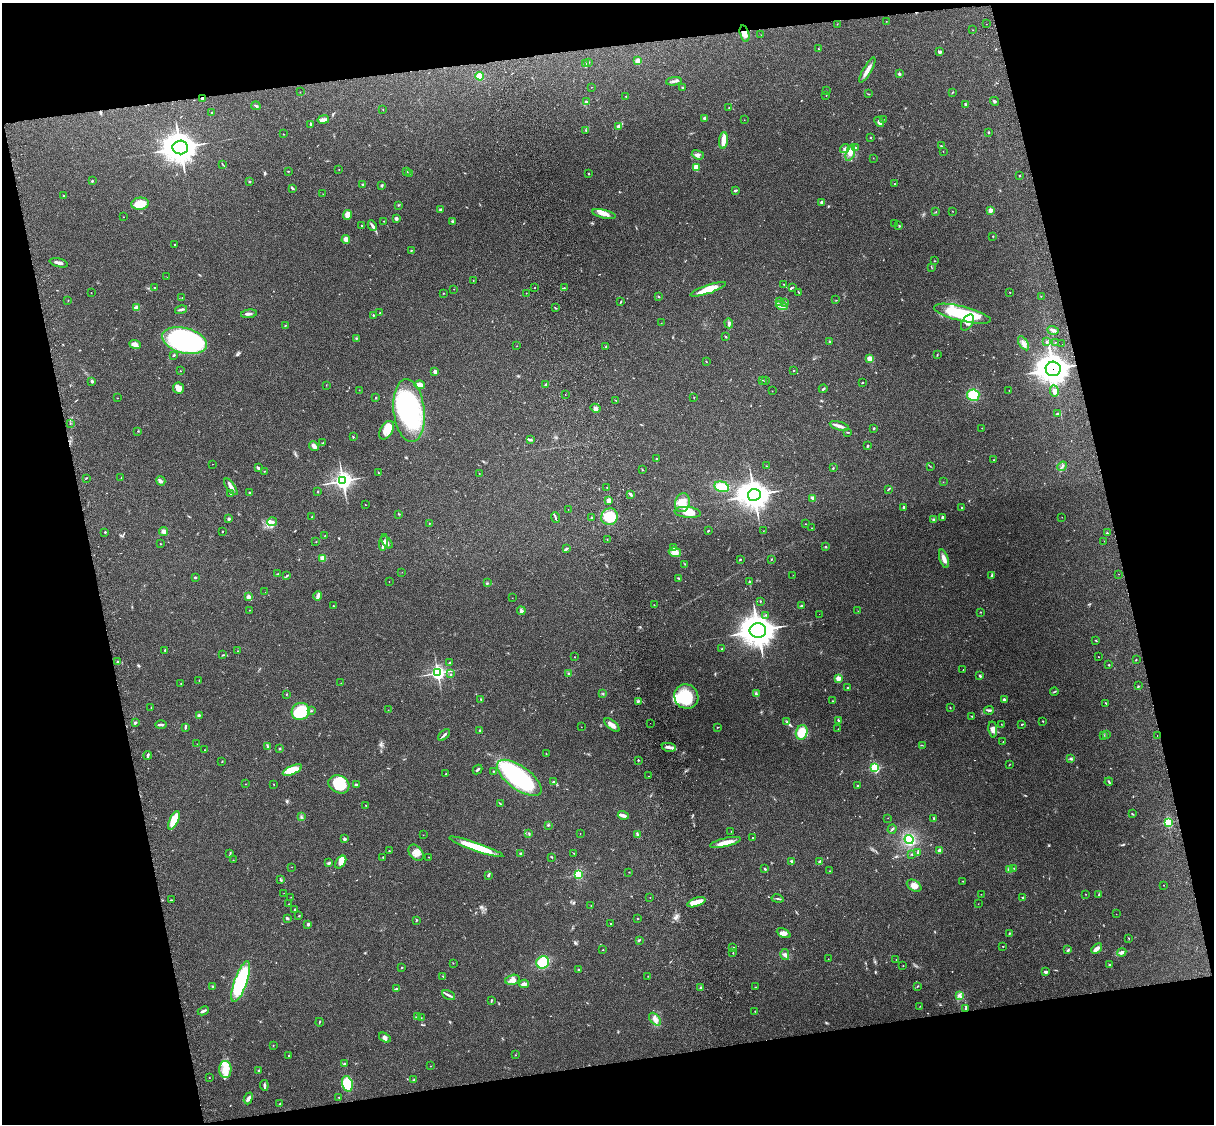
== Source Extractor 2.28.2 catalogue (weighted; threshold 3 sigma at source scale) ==
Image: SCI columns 119-4965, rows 165-4649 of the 5086 x 4927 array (HDU 1 of 3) = the unmasked area's bounding box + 8 px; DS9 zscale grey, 4 x 4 block average (1 PNG px = mean of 4 x 4 image px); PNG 1216 x 1126 px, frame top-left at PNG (2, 3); each listed source drawn as its Kron ellipse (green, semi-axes under 4 px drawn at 4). Shown black and unused: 25% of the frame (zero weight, under 3 of 4 exposures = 6% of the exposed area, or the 3 px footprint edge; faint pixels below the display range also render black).
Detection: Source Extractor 2.28.2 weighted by HDU 2 'WHT'. Background 0.203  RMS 0.0081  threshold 0.0365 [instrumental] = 3 sigma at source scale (4.5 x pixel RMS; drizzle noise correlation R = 1.50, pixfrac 1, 0.05/0.05 arcsec/px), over >= 5 px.
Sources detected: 526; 1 too faint to see at this stretch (4 x 4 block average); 1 inside a brighter object's white glare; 3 cosmic-ray / hot-pixel residue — neither listed nor drawn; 6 coinciding with a brighter row at this scale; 26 inside a brighter listed object's ellipse — not listed separately; the other 489 listed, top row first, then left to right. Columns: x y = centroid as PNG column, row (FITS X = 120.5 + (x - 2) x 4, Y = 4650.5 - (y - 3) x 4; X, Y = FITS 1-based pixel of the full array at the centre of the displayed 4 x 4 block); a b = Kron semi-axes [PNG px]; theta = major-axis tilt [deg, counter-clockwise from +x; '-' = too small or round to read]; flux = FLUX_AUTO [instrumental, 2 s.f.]
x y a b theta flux
886 21 2 2 - 1.1
837 24 2 2 - 1.6
986 24 2 2 - 0.81
973 30 2 2 - 0.76
744 34 8 4 -75 26
761 35 2 2 - 0.86
818 49 2 2 - 4.5
940 52 2 2 - 16
638 61 2 2 - 150
585 63 2 2 - 3.6
588 63 2 2 - 1.9
867 70 14 3 60 37
899 74 2 2 - 28
480 76 4 4 - 33
674 81 8 2 6 11
591 87 2 2 - 1.6
682 87 2 2 - 3.7
826 91 2 2 - 0.82
300 92 2 2 - 0.99
952 92 2 2 - 2.3
868 94 4 2 - 2.3
826 95 2 2 - 1.3
626 96 2 2 - 1.9
202 99 2 2 - 22
994 101 4 2 - 6.2
586 102 2 2 - 21
965 104 3 2 - 6.3
256 106 5 2 - 7.4
729 108 2 2 - 2.3
383 109 2 2 - 1.9
212 112 2 2 - 2.4
705 118 2 2 - 41
883 119 2 2 - 1.1
323 120 6 3 10 13
744 120 2 2 - 0.78
879 122 6 4 -51 17
311 124 3 2 - 4.6
618 126 2 2 - 27
586 131 2 2 - 1.7
988 132 3 2 - 3
283 134 2 2 - 1.9
871 137 2 2 - 2.4
724 140 8 3 86 45
941 146 3 2 - 3
180 147 8 7 - 5900
855 148 2 2 - 5
845 149 5 2 - 6.5
943 151 2 2 - 0.99
850 153 9 4 74 29
698 155 6 3 -20 14
873 158 2 2 - 0.84
223 165 2 2 - 1.4
696 167 4 3 - 38
339 170 2 2 - 1.5
288 171 2 2 - 2.1
407 171 2 2 - 2.1
409 173 2 2 - 1.4
588 174 2 2 - 2.5
1019 176 2 2 - 2.8
92 181 2 2 - 5.1
250 182 2 2 - 2.9
894 184 2 2 - 1.9
363 185 3 2 - 4.5
382 185 2 2 - 7.4
292 188 4 2 - 5.6
735 190 4 2 - 6
323 194 2 2 - 0.91
64 196 2 2 - 4.2
821 202 3 2 - 7.1
140 204 8 6 7 81
398 205 3 2 - 2.8
440 210 4 3 - 7.1
990 210 2 2 - 95
952 211 2 2 - 1.5
936 212 2 2 - 1.2
604 214 12 4 -13 35
347 215 5 3 - 36
123 217 2 2 - 0.9
396 218 2 2 - 55
384 221 2 2 - 1.2
453 221 3 3 - 8.1
894 224 2 2 - 0.98
361 225 2 2 - 2.6
372 225 5 2 - 8.8
899 226 3 2 - 3.4
993 236 2 2 - 3.3
346 239 4 3 - 29
175 245 2 2 - 2.1
411 250 2 2 - 6.6
935 261 2 2 - 2.8
59 263 9 2 -14 20
931 267 2 2 - 1.7
167 277 2 2 - 1
473 280 2 2 - 1.7
784 284 2 2 - 1.3
154 287 2 2 - 3.8
792 287 3 2 - 3.2
534 288 2 2 - 1.6
564 288 2 2 - 1.7
454 289 2 2 - 1.1
708 289 18 4 19 110
798 292 4 2 - 2.5
1010 292 2 2 - 4.7
91 293 2 2 - 1.1
443 293 2 2 - 2.4
526 293 2 2 - 2.1
658 296 2 2 - 2.7
1041 296 2 2 - 1.2
182 298 2 2 - 1.4
836 300 2 2 - 1.5
68 301 2 2 - 1.5
779 301 3 2 - 4.1
621 302 3 2 - 3.5
785 302 2 2 - 3
782 306 6 3 -16 18
136 308 2 2 - 98
556 308 3 2 - 3.1
181 310 6 2 14 8.3
380 313 2 2 - 3.4
249 314 8 2 7 13
962 314 29 7 -14 350
373 315 2 2 - 11
661 323 2 2 - 1
729 323 5 3 - 12
967 323 9 5 56 25
285 325 2 2 - 2.8
1053 330 6 3 -15 16
725 337 2 2 - 3.8
356 338 3 2 - 4.4
184 341 23 12 -15 1100
830 342 4 2 - 4.3
1046 342 3 2 - 4.1
1055 342 2 2 - 1.1
1023 343 8 3 -56 16
135 344 6 4 -19 26
1062 344 2 2 - 1.2
517 346 2 2 - 1.3
605 347 2 2 - 3.9
174 355 3 2 - 4.9
937 355 2 2 - 2.6
870 359 2 2 - 120
706 362 2 2 - 2
1053 369 7 7 - 4500
794 370 2 2 - 4.5
181 371 2 2 - 1.8
435 371 2 2 - 57
762 380 2 2 - 2
92 381 2 2 - 10
765 381 2 2 - 1.2
863 383 2 2 - 3.4
546 384 3 2 - 4.7
326 385 2 2 - 1.2
420 385 5 3 - 43
179 388 6 5 - 29
823 389 4 2 - 5.2
359 390 2 2 - 1
1009 390 2 2 - 1.5
772 391 2 2 - 1.4
1054 391 6 4 -86 16
565 395 2 2 - 2.6
973 395 6 6 - 120
694 397 2 2 - 2.2
117 398 2 2 - 2.2
376 398 2 2 - 4.1
616 400 2 2 - 1.3
596 408 5 4 - 15
409 411 31 15 -84 600
1058 414 4 2 - 6.3
70 423 2 2 - 1.5
839 426 10 3 -16 23
874 428 2 2 - 5.4
982 428 2 2 - 0.9
387 430 10 6 59 46
138 431 2 2 - 2.4
847 432 3 2 - 2.9
353 437 2 2 - 6.5
530 440 4 2 - 8.9
323 443 2 2 - 2.2
314 446 5 4 - 16
867 446 2 2 - 5.8
656 459 2 2 - 3
994 460 2 2 - 1.4
212 464 2 2 - 1.3
766 466 2 2 - 1.6
930 466 2 2 - 1.7
1062 466 5 2 - 5.1
258 468 3 2 - 8.4
833 468 2 2 - 2.6
642 470 2 2 - 1.5
264 471 2 2 - 2.6
379 473 4 2 - 2.9
479 473 2 2 - 1.4
86 478 3 2 - 3.1
121 478 3 2 - 1.7
161 481 5 3 - 9.1
343 481 4 3 - 2100
943 482 2 2 - 1.2
231 487 9 3 -54 20
722 487 7 5 -15 89
607 488 2 2 - 1.9
888 489 4 2 - 4.1
318 491 2 2 - 2.1
250 493 3 2 - 4.2
230 494 3 2 - 1.7
630 494 4 2 - 10
754 495 6 6 - 5100
812 498 3 2 - 4
609 501 2 2 - 110
682 503 9 7 75 62
365 504 2 2 - 1.2
904 507 2 2 - 29
961 508 2 2 - 2.3
568 510 2 2 - 0.88
688 512 13 5 -6 61
398 514 2 2 - 2.6
312 517 3 2 - 4.2
591 517 2 2 - 13
610 517 9 8 - 110
942 517 3 2 - 7.8
1062 517 2 2 - 0.69
555 518 5 2 - 5.8
229 519 2 2 - 24
934 520 3 3 - 6.2
272 522 5 3 - 14
429 523 2 2 - 2
805 524 2 2 - 1.4
812 528 2 2 - 1
164 531 4 3 - 21
222 531 2 2 - 4.1
708 531 2 2 - 3.3
763 531 2 2 - 1.5
105 532 2 2 - 12
1107 533 2 2 - 9
325 535 2 2 - 1.5
607 539 2 2 - 1.8
1104 541 2 2 - 1.2
316 542 2 2 - 1.2
383 542 8 3 81 16
387 542 7 2 -50 11
160 543 2 2 - 1.5
826 547 2 2 - 6.2
673 548 3 2 - 8.7
566 549 3 2 - 5.3
675 552 6 4 -17 34
323 558 2 2 - 170
740 559 2 2 - 5
771 559 3 2 - 2.1
944 559 9 3 -72 30
685 564 2 2 - 1.5
402 572 2 2 - 1.1
278 574 3 2 - 3.8
1119 574 2 2 - 1.6
793 575 2 2 - 0.96
992 575 4 2 - 6.1
287 576 4 2 - 4.5
195 577 2 2 - 13
679 578 3 2 - 4.8
389 582 2 2 - 1
750 582 2 2 - 3.5
487 583 2 2 - 3
265 592 2 2 - 0.77
318 596 5 2 - 21
248 597 2 2 - 76
512 598 2 2 - 0.98
760 601 2 2 - 2.8
654 605 2 2 - 1.6
802 605 3 2 - 5.2
333 606 2 2 - 3.4
249 610 2 2 - 1.5
521 611 4 3 - 11
858 611 2 2 - 1.1
981 612 2 2 - 1.3
819 614 2 2 - 0.6
766 615 2 2 - 4
758 630 8 7 - 7000
1096 641 3 2 - 2.5
722 649 2 2 - 2.7
165 650 3 2 - 4.1
238 651 2 2 - 1.7
223 655 2 2 - 3.5
574 657 2 2 - 1.2
1098 657 2 2 - 2.2
1136 660 2 2 - 2.3
117 662 2 2 - 7.2
450 663 3 2 - 5.5
1108 665 2 2 - 1.6
963 669 2 2 - 0.95
438 673 3 3 - 1100
568 673 3 2 - 4.9
451 674 2 2 - 2
980 676 2 2 - 7.4
838 679 2 2 - 130
199 681 2 2 - 1
341 683 2 2 - 0.97
181 684 2 2 - 2.5
1138 686 2 2 - 1.6
848 688 2 2 - 12
1054 692 4 2 - 3.3
287 694 2 2 - 2.6
603 694 2 2 - 1.9
756 694 3 2 - 4.9
686 697 12 12 - 190
481 699 2 2 - 1.9
1004 700 2 2 - 42
638 701 3 2 - 5.8
833 701 2 2 - 4.2
1106 703 2 2 - 2.9
151 708 2 2 - 1.3
950 708 2 2 - 2.2
388 710 2 2 - 1.3
989 710 5 3 - 8.3
300 711 9 8 - 150
311 711 2 2 - 3.2
199 715 3 2 - 3.7
972 716 3 2 - 2.3
838 720 2 2 - 6.2
1042 721 3 2 - 2.2
787 722 3 2 - 3.1
135 723 2 2 - 7.8
650 723 2 2 - 0.75
1001 724 2 2 - 1.3
1022 724 2 2 - 3.4
161 725 6 2 1 12
612 725 9 4 -40 25
185 727 4 2 - 5.6
581 727 2 2 - 0.93
718 727 3 2 - 2.3
838 729 2 2 - 1.3
479 730 2 2 - 3.3
993 730 8 4 -82 21
802 732 7 5 70 90
1106 734 2 2 - 2.5
444 735 7 2 42 9.5
1103 735 2 2 - 1.7
1157 735 2 2 - 1.5
1003 742 2 2 - 2.1
197 744 2 2 - 1.2
922 745 2 2 - 1.7
268 747 2 2 - 2.3
669 747 7 3 -11 20
280 749 3 2 - 4.2
205 750 2 2 - 1.3
546 754 2 2 - 1.9
148 755 4 2 - 6.5
1071 759 4 2 - 5.7
638 760 2 2 - 5.3
222 761 2 2 - 2.2
1010 764 3 2 - 1.6
875 768 2 2 - 500
478 769 5 2 - 9.8
292 770 10 4 24 78
494 771 2 2 - 2.2
446 774 2 2 - 1.9
648 776 2 2 - 1.5
519 778 26 11 -36 580
553 782 2 2 - 4
1109 782 4 2 - 5
246 784 2 2 - 1.6
273 784 2 2 - 1.7
339 784 11 8 -27 160
356 784 3 2 - 9.4
858 786 2 2 - 3.4
500 803 3 2 - 3.3
366 805 2 2 - 1.5
1132 814 3 2 - 3.9
623 815 5 4 - 16
301 816 2 2 - 2.4
888 818 2 2 - 1.4
934 818 3 2 - 4.7
174 820 10 4 65 110
1168 822 2 2 - 480
548 825 2 2 - 4.3
892 829 5 2 - 5.3
731 831 2 2 - 1.7
580 833 2 2 - 1.5
529 834 3 2 - 4.2
637 834 3 2 - 4.2
423 835 2 2 - 0.93
752 838 2 2 - 3.8
344 839 2 2 - 36
909 840 5 4 - 180
725 842 15 4 13 48
476 847 28 4 -19 150
940 850 2 2 - 15
389 851 2 2 - 4.4
918 852 3 2 - 5.3
230 853 2 2 - 1.6
416 853 9 6 -52 33
521 853 3 3 - 8
574 853 2 2 - 1.4
912 854 3 2 - 2.8
383 857 2 2 - 2.5
429 857 2 2 - 1.1
552 857 3 2 - 3
233 860 2 2 - 1.3
792 861 4 2 - 6.7
341 862 7 4 53 36
820 862 4 3 - 13
329 863 4 2 - 7.1
291 867 2 2 - 0.97
1014 868 2 2 - 3.3
765 869 2 2 - 6.2
1010 869 2 2 - 140
830 871 2 2 - 1.4
629 872 2 2 - 1.6
578 874 2 2 - 470
488 876 2 2 - 9.3
280 880 2 2 - 1.9
963 881 2 2 - 1.4
1164 885 2 2 - 1.5
914 886 8 5 -32 30
284 893 2 2 - 1.1
981 894 2 2 - 0.94
1086 894 2 2 - 1.2
1098 895 2 2 - 2.5
291 897 2 2 - 1.2
650 897 2 2 - 1.5
1023 898 3 2 - 5
778 899 6 2 -11 6.5
171 900 3 2 - 2.7
696 902 9 3 19 70
288 904 2 2 - 1.9
978 904 2 2 - 0.91
591 905 2 2 - 3
295 910 2 2 - 2.8
1116 914 2 2 - 1.1
299 916 2 2 - 2.7
287 918 4 2 - 7.4
637 919 2 2 - 1.6
416 920 2 2 - 3.3
308 924 2 2 - 27
611 924 2 2 - 5.6
784 933 7 4 -27 18
1009 933 3 2 - 3.1
1128 938 2 2 - 1.7
639 940 4 2 - 4.8
1003 946 2 2 - 2.3
733 947 2 2 - 4.4
1097 949 6 3 43 24
603 950 2 2 - 2.7
1068 950 3 2 - 5.4
1122 952 4 3 - 10
733 953 2 2 - 2.9
785 955 5 3 - 12
828 959 2 2 - 1.6
896 960 2 2 - 1.9
543 962 6 6 - 170
453 963 2 2 - 1.7
1109 965 2 2 - 4.8
903 966 2 2 - 3.5
402 968 2 2 - 3.4
578 969 2 2 - 3.6
1046 972 3 2 - 13
443 976 2 2 - 3.3
648 976 2 2 - 1.2
512 980 7 5 15 23
241 982 21 6 70 470
524 984 4 2 - 22
213 986 2 2 - 4.2
918 986 3 2 - 3.1
756 987 2 2 - 1.7
701 988 4 3 - 9.2
396 989 3 2 - 3.7
449 995 7 2 -26 11
959 995 2 2 - 2.9
491 1000 3 2 - 4.1
920 1006 2 2 - 1.3
965 1009 4 2 - 3.6
203 1011 6 2 24 14
755 1011 2 2 - 1.7
417 1017 3 2 - 5.2
421 1018 2 2 - 1.8
655 1019 7 4 -48 22
319 1022 4 2 - 3.3
385 1038 6 3 -33 13
273 1045 2 2 - 1.6
515 1055 2 2 - 1.6
289 1056 2 2 - 3.8
344 1064 2 2 - 5.8
430 1066 2 2 - 1.2
225 1069 8 6 -90 49
259 1071 3 2 - 5.7
209 1078 2 2 - 1.3
414 1080 4 2 - 5
347 1084 8 5 -74 200
264 1085 5 2 - 11
339 1097 2 2 - 2.4
248 1098 6 3 70 14
279 1104 3 2 - 3.8
Overlapping masked pixels (flux is a lower limit): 3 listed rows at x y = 744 34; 202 99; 1053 369
Diffuse or blended objects may show on this block-average render without a row.